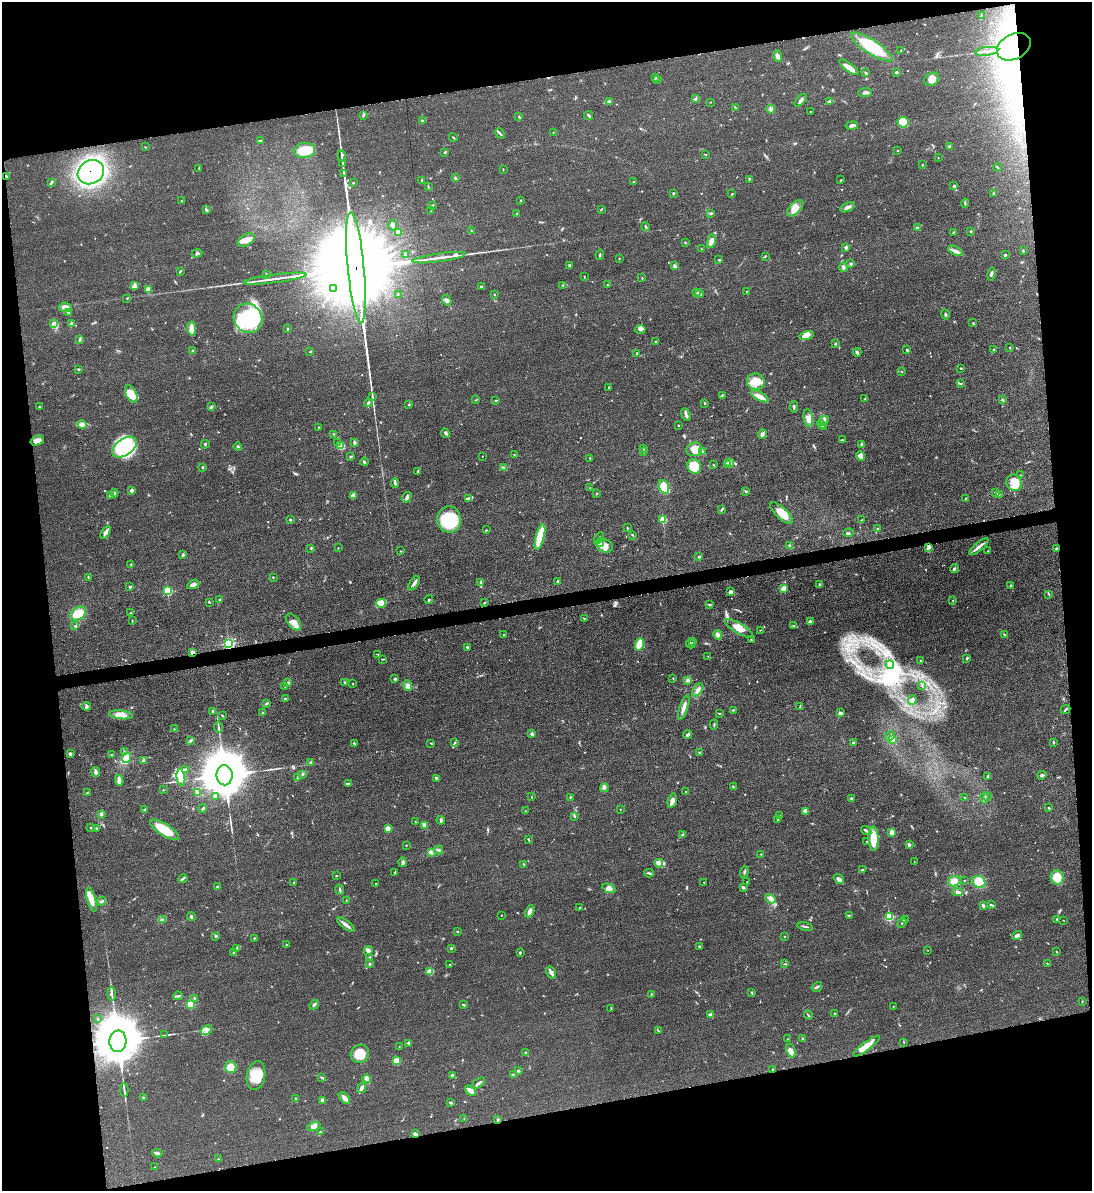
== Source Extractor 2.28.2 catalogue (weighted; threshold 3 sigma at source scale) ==
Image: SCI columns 139-4495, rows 6-4760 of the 4750 x 4766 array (HDU 1 of 3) = the unmasked area's bounding box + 8 px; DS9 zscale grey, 4 x 4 block average (1 PNG px = mean of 4 x 4 image px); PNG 1094 x 1193 px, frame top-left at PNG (2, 2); each listed source drawn as its Kron ellipse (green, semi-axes under 4 px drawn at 4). Shown black and unused: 21% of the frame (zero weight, under 3 of 5 exposures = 1% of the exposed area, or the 3 px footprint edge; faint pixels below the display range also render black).
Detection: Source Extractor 2.28.2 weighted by HDU 2 'WHT'. Background 0.0467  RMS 0.0056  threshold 0.025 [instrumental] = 3 sigma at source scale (4.5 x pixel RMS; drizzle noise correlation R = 1.50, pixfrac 1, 0.05/0.05 arcsec/px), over >= 5 px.
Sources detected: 652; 1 too faint to see at this stretch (4 x 4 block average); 10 inside a brighter object's white glare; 1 cosmic-ray / hot-pixel residue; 2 long thin detections or spike segments (spike, bleed or trail) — neither listed nor drawn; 10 coinciding with a brighter row at this scale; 30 inside a brighter listed object's ellipse — not listed separately; of the other 598, all 500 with FLUX_AUTO >= 1.21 (the completeness limit of this list) listed and drawn (98 fainter detections not listed), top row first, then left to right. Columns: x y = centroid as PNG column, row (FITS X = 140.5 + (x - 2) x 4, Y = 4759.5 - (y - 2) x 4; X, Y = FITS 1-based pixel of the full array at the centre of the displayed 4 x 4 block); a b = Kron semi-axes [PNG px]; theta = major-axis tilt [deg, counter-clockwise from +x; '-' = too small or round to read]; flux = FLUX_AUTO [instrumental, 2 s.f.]
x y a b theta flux
981 16 3 2 - 2.1
872 47 24 7 -32 150
1014 47 18 12 27 150
901 50 3 2 - 3.2
987 51 11 2 8 9.7
777 56 6 3 -76 8.6
849 67 12 3 -37 28
896 72 3 2 - 4.2
866 73 3 2 - 2.9
655 78 3 2 - 2.7
932 79 8 6 30 24
657 80 2 2 - 1.2
865 92 7 2 6 6.7
695 99 3 2 - 3.2
801 100 8 3 47 11
610 101 4 3 - 5.7
710 102 2 2 - 1.4
830 102 4 3 - 12
735 107 3 2 - 2.1
771 109 4 3 - 7.9
810 112 2 2 - 1.4
363 115 3 2 - 3.3
589 116 4 2 - 4.1
519 117 3 2 - 2.9
422 120 2 2 - 2.7
903 122 5 5 - 72
852 126 6 2 10 11
553 132 2 2 - 1.2
500 133 5 2 - 5.3
453 137 4 2 - 2.7
260 140 2 2 - 1.5
145 147 2 2 - 1.3
949 147 3 2 - 5.5
304 150 11 7 7 92
898 150 2 2 - 1.4
445 152 3 2 - 2.7
705 154 3 2 - 1.5
342 156 5 2 - 5.4
938 158 2 2 - 1.2
343 163 3 2 - 2.8
922 165 2 2 - 1.7
997 167 4 2 - 2.1
199 168 3 2 - 1.6
503 169 3 2 - 1.7
91 172 13 11 31 840
344 173 3 2 - 2.3
6 176 4 2 - 2.9
455 178 2 2 - 2.5
749 180 3 2 - 2.2
841 180 2 2 - 2.5
422 181 3 2 - 2.5
51 182 4 2 - 4
633 182 2 2 - 1.4
353 183 2 2 - 3
954 186 2 2 - 7.1
428 187 4 2 - 3.3
993 193 2 2 - 2.3
673 194 2 2 - 2.2
732 194 3 2 - 2.3
520 200 3 2 - 2.4
181 201 2 2 - 2.1
965 203 4 2 - 3.3
433 205 3 2 - 2.9
847 207 8 3 25 12
795 208 10 5 45 30
601 209 3 2 - 2.1
206 210 4 2 - 5.8
431 211 2 2 - 1.3
517 213 2 2 - 1.5
711 213 3 2 - 5
393 225 5 4 - 11
646 227 4 2 - 4.4
917 228 3 2 - 6.2
472 231 2 2 - 1.6
398 232 3 3 - 7.1
954 232 3 2 - 2.3
971 232 2 2 - 2.2
246 240 9 5 30 27
711 241 7 4 77 16
685 243 3 2 - 2.3
846 247 4 2 - 6.9
702 249 2 2 - 1.5
955 251 7 4 -27 14
1023 251 3 2 - 3
197 253 5 3 - 6.3
405 254 3 2 - 2.7
600 255 5 2 - 4.2
1005 255 3 2 - 3.3
765 256 3 2 - 1.8
439 258 27 2 8 35
619 258 2 2 - 1.6
719 260 2 2 - 7.3
851 263 2 2 - 8.5
569 265 3 2 - 3.6
675 266 3 3 - 6.4
843 267 5 3 - 6.7
356 268 55 8 -85 240000
180 271 4 2 - 2.9
267 274 2 2 - 5.4
991 274 6 2 78 5.5
584 277 2 2 - 2
642 278 2 2 - 1.7
275 279 32 2 7 38
135 285 4 2 - 5.6
563 285 2 2 - 1.6
607 285 2 2 - 2.8
481 286 3 2 - 5
333 288 3 3 - 8.3
148 289 3 3 - 6.3
746 291 2 2 - 1.4
697 293 2 2 - 2.3
699 293 2 2 - 1.8
398 294 3 2 - 1.8
494 294 2 2 - 1.7
127 298 2 2 - 1.5
447 300 5 3 - 8.5
65 307 7 4 -5 19
68 313 2 2 - 2.7
945 314 5 2 - 4.2
248 318 15 14 - 380
53 323 3 3 - 4.7
973 323 2 2 - 1.9
71 324 3 2 - 8.9
191 328 7 4 -86 18
288 329 2 2 - 4.5
640 329 5 3 - 6.9
806 335 7 4 14 16
80 339 4 2 - 4.5
656 341 3 2 - 2.9
835 343 3 2 - 3
1010 348 2 2 - 2.4
993 349 2 2 - 2.2
907 350 3 2 - 4.2
193 351 3 2 - 3.5
310 352 2 2 - 1.5
857 352 4 2 - 7.8
637 353 2 2 - 4.1
961 368 2 2 - 3.6
78 369 2 2 - 2.4
901 371 2 2 - 1.7
756 382 9 8 - 57
961 384 3 2 - 3.1
609 387 2 2 - 2.5
131 394 9 5 -65 56
722 395 3 2 - 3.7
372 396 3 2 - 3.4
760 396 9 4 -28 22
865 398 3 2 - 2.1
476 400 2 2 - 1.7
496 400 2 2 - 3.1
1002 400 3 2 - 2.8
368 403 4 2 - 4.4
705 403 2 2 - 2.1
409 404 3 2 - 2.4
39 407 3 2 - 3.8
211 407 4 2 - 7.1
794 407 6 2 87 6.1
686 415 6 2 -68 12
808 418 8 4 -80 17
823 421 6 3 33 8.7
82 424 4 3 - 18
821 425 2 2 - 2.4
678 426 2 2 - 4.1
318 427 2 2 - 2.1
824 427 2 2 - 1.8
445 433 5 2 - 5.7
334 434 2 2 - 2
762 434 5 3 - 7.8
37 440 7 4 20 16
842 440 3 2 - 1.2
354 442 3 2 - 8.6
338 443 2 2 - 2.4
205 444 4 2 - 3.5
862 445 3 2 - 4.3
238 446 4 2 - 4.1
341 446 2 2 - 100
125 447 14 8 34 260
644 449 2 2 - 1.4
694 449 8 6 17 38
643 452 4 2 - 2.7
702 452 2 2 - 2
514 454 2 2 - 1.8
482 456 2 2 - 1.4
860 456 5 3 - 8.6
351 457 3 2 - 3.3
590 458 2 2 - 2.4
364 462 4 2 - 4
729 463 4 2 - 6.4
713 465 2 2 - 1.3
728 465 3 2 - 2.3
694 466 7 6 - 110
203 467 2 2 - 6.3
504 468 2 2 - 2.3
418 471 4 2 - 2.5
1020 475 2 2 - 1.4
395 483 5 2 - 7
1014 483 9 7 -61 69
664 487 7 5 -68 130
590 488 2 2 - 1.5
132 490 3 2 - 11
746 491 2 2 - 3.8
995 492 4 2 - 2.9
114 493 4 2 - 6.7
597 493 2 2 - 2.6
999 494 2 2 - 1.8
110 495 3 2 - 5
353 495 4 3 - 17
407 497 5 3 - 7.2
469 498 4 3 - 7
965 498 2 2 - 2.2
721 510 3 2 - 3.3
781 513 14 5 -44 53
663 519 2 2 - 120
290 520 3 2 - 3
449 520 13 12 - 180
862 520 2 2 - 1.5
627 528 4 2 - 1.5
877 528 2 2 - 2.1
486 530 2 2 - 1.7
106 532 7 3 58 13
849 533 5 2 - 4.4
633 535 3 2 - 2.3
540 537 13 4 75 120
599 538 6 4 56 9.4
600 543 4 3 - 35
789 545 3 2 - 3.1
605 546 8 6 -18 26
979 547 12 3 40 16
311 548 2 2 - 7.4
338 548 2 2 - 1.6
928 548 3 2 - 3.6
1056 549 2 2 - 3.6
401 551 2 2 - 1.4
988 551 3 2 - 1.9
183 555 3 2 - 2.6
699 557 3 2 - 4
131 564 3 2 - 2.1
955 569 4 3 - 4.8
88 577 3 2 - 2.2
273 577 2 2 - 1.9
558 581 3 2 - 4.8
414 583 8 2 55 11
481 583 3 2 - 3.2
193 584 6 3 26 16
819 585 3 2 - 2.8
1011 586 3 2 - 3.9
130 587 2 2 - 4.4
784 589 2 2 - 72
167 591 2 2 - 140
730 592 4 3 - 8.5
1049 594 2 2 - 2.5
220 599 2 2 - 6.2
429 599 4 2 - 3.8
953 600 2 2 - 1.3
209 602 2 2 - 3.2
381 603 5 4 - 14
484 603 3 2 - 2.7
710 605 2 2 - 1.6
131 613 2 2 - 2.4
78 614 8 6 33 61
584 618 2 2 - 2.1
132 621 3 2 - 2
293 622 10 5 -50 23
810 622 2 2 - 18
75 626 2 2 - 3.5
794 626 4 2 - 4.6
739 628 16 5 -30 43
760 630 2 2 - 1.5
1004 634 2 2 - 1.7
504 635 2 2 - 2
718 635 5 3 - 16
751 639 2 2 - 2.8
693 641 3 2 - 3.1
229 643 3 2 - 360
640 644 6 3 72 99
691 644 4 3 - 5.9
468 647 3 2 - 4.3
192 652 3 2 - 8.9
378 655 2 2 - 1.6
708 656 2 2 - 1.6
967 658 3 2 - 4
382 659 2 2 - 1.4
921 660 3 2 - 2.6
890 665 4 3 - 8.6
673 678 2 2 - 1.7
395 679 2 2 - 5.5
688 681 4 3 - 5.8
288 682 3 2 - 3.9
344 682 2 2 - 2.2
353 684 2 2 - 1.4
284 686 2 2 - 1.4
408 686 5 3 - 9.8
922 686 2 2 - 1.4
698 690 8 3 55 15
286 698 3 2 - 2.2
912 700 4 3 - 7.5
266 703 3 2 - 4.3
87 706 4 3 - 7
800 706 3 2 - 2
684 708 13 3 71 20
733 710 3 2 - 3
1066 710 5 2 - 4.3
213 711 4 2 - 3.5
262 713 2 2 - 6
719 713 2 2 - 2.4
840 713 3 2 - 9.7
121 715 12 4 -6 38
222 715 2 2 - 1.9
714 725 5 2 - 3.4
218 727 5 2 - 5.2
174 729 2 2 - 2.3
532 734 3 2 - 9.8
688 735 4 2 - 7.4
890 736 5 2 - 4.8
892 739 2 2 - 37
191 741 2 2 - 2
455 742 3 2 - 3.8
1054 742 3 2 - 3
431 743 3 2 - 2
853 743 3 2 - 3.8
354 744 3 2 - 3.4
124 752 2 2 - 1.7
700 752 3 2 - 1.9
70 754 4 3 - 4.9
111 754 2 2 - 1.7
126 758 5 3 - 42
143 761 4 3 - 5.9
311 762 3 2 - 5.3
185 769 3 2 - 4.3
96 772 5 3 - 9.6
303 774 3 2 - 3.1
225 775 10 8 -89 23000
1042 775 5 3 - 6.5
988 776 3 2 - 2.5
181 777 8 4 -82 36
298 778 4 2 - 4.5
437 778 4 2 - 6.1
119 780 5 4 - 10
349 784 3 2 - 3.2
733 787 2 2 - 2.2
604 788 4 3 - 7.9
163 790 2 2 - 1.4
87 792 3 2 - 1.7
197 792 4 3 - 6.4
685 792 2 2 - 1.7
215 797 4 2 - 5.1
531 797 2 2 - 1.4
570 797 3 2 - 2.5
965 797 3 2 - 1.6
987 797 2 2 - 2.2
851 798 2 2 - 7.1
984 798 5 2 - 5.9
672 801 7 3 76 13
203 808 4 2 - 4.9
1049 808 3 2 - 2.2
620 809 2 2 - 1.3
144 810 2 2 - 2.9
525 811 2 2 - 1.7
805 811 2 2 - 48
101 814 4 3 - 5.9
779 815 2 2 - 1.5
574 816 4 2 - 3.2
777 819 2 2 - 1.8
441 820 4 2 - 7.8
415 822 2 2 - 1.3
424 825 4 2 - 19
91 828 2 2 - 1.7
96 828 2 2 - 3
388 828 4 3 - 19
164 830 17 6 -33 95
866 831 5 2 - 6.3
892 832 3 3 - 26
683 834 3 2 - 2.3
874 839 12 5 -88 79
529 840 3 2 - 3.1
866 842 2 2 - 1.4
406 845 2 2 - 1.3
909 845 2 2 - 13
438 850 5 2 - 5.7
432 852 4 2 - 20
761 854 2 2 - 1.7
914 861 2 2 - 1.2
403 862 4 2 - 6.2
659 863 4 3 - 8.2
524 864 2 2 - 2.3
862 870 3 2 - 1.7
394 872 2 2 - 2.2
744 872 6 2 68 2.8
649 873 5 2 - 4.6
336 876 3 2 - 2.1
1057 877 7 6 - 52
183 879 5 2 - 4.6
839 879 6 3 -38 13
965 880 2 2 - 1.5
954 881 6 5 - 27
704 882 2 2 - 1.3
747 882 2 2 - 1.6
979 882 6 5 - 57
294 883 4 2 - 2.1
376 884 2 2 - 1.3
217 887 3 2 - 3.6
743 887 3 2 - 7.6
609 888 7 4 -21 16
340 890 5 2 - 6.4
958 892 5 3 - 7.8
770 899 6 4 -30 16
91 900 12 4 -74 45
346 900 2 2 - 1.6
102 901 5 2 - 5.1
983 905 3 2 - 7.8
992 905 4 2 - 3.3
580 908 3 2 - 3.8
530 911 6 3 62 14
501 915 2 2 - 1.3
849 915 3 2 - 2.3
191 916 4 2 - 4.5
889 917 2 2 - 180
1057 919 3 2 - 2.7
162 920 2 2 - 1.8
905 920 2 2 - 1.9
1063 920 2 2 - 1.3
902 923 5 2 - 4.4
346 925 10 3 -37 19
805 926 8 2 -13 6.2
457 932 2 2 - 2.6
1017 935 5 3 - 11
216 936 3 2 - 3.9
784 936 2 2 - 1.8
254 938 2 2 - 2.5
286 945 2 2 - 5.5
700 946 3 2 - 5.2
237 948 4 3 - 4.9
451 948 2 2 - 4.6
368 950 4 4 - 10
928 950 2 2 - 1.4
234 952 3 2 - 6
520 952 3 2 - 3.1
1057 952 2 2 - 2.3
370 958 3 2 - 5.9
1047 963 2 2 - 2.4
370 964 2 2 - 4.5
450 964 2 2 - 2.2
785 964 3 2 - 2.5
430 972 2 2 - 83
551 973 7 3 -61 16
817 987 5 2 - 6
751 992 3 2 - 3.1
112 994 7 2 -87 9.1
651 995 2 2 - 1.3
178 996 5 2 - 4.7
194 998 2 2 - 3.7
1082 1002 3 2 - 1.7
314 1004 5 2 - 7.4
190 1005 2 2 - 93
464 1005 3 2 - 4.8
893 1006 2 2 - 1.3
611 1009 2 2 - 1.4
835 1014 3 2 - 2
710 1015 3 3 - 9.8
808 1015 4 2 - 3.7
98 1019 3 2 - 1.7
206 1030 6 4 29 13
658 1031 4 2 - 2.4
165 1035 3 2 - 2.9
787 1039 2 2 - 2.9
803 1039 3 2 - 3.9
118 1041 11 8 87 21000
904 1042 2 2 - 1.3
408 1043 3 2 - 2.6
866 1046 16 4 37 38
399 1047 2 2 - 1.3
791 1051 7 3 -68 16
525 1052 2 2 - 2
360 1054 9 9 - 64
396 1061 2 2 - 72
230 1067 6 6 - 34
773 1069 2 2 - 1.7
518 1071 3 2 - 3.5
452 1075 3 2 - 5
514 1075 4 2 - 6.7
256 1076 14 9 79 68
322 1078 4 2 - 4.3
367 1079 4 3 - 25
478 1083 8 2 36 9.9
362 1088 5 3 - 14
124 1090 7 2 -87 6.1
471 1090 6 3 -41 23
143 1098 2 2 - 5.7
344 1098 7 3 -47 10
296 1099 3 2 - 4.7
323 1100 3 3 - 8
451 1103 3 2 - 2.8
464 1119 2 2 - 1.5
498 1120 3 2 - 4.6
314 1126 7 4 18 12
321 1132 2 2 - 2.4
415 1134 3 2 - 13
157 1153 5 3 - 7.9
218 1159 2 2 - 2.1
155 1167 3 2 - 1.7
Overlapping masked pixels (flux is a lower limit): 9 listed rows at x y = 1014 47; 91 172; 6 176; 356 268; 229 643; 192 652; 118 1041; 498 1120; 415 1134
Diffuse or blended objects may show on this block-average render without a row.